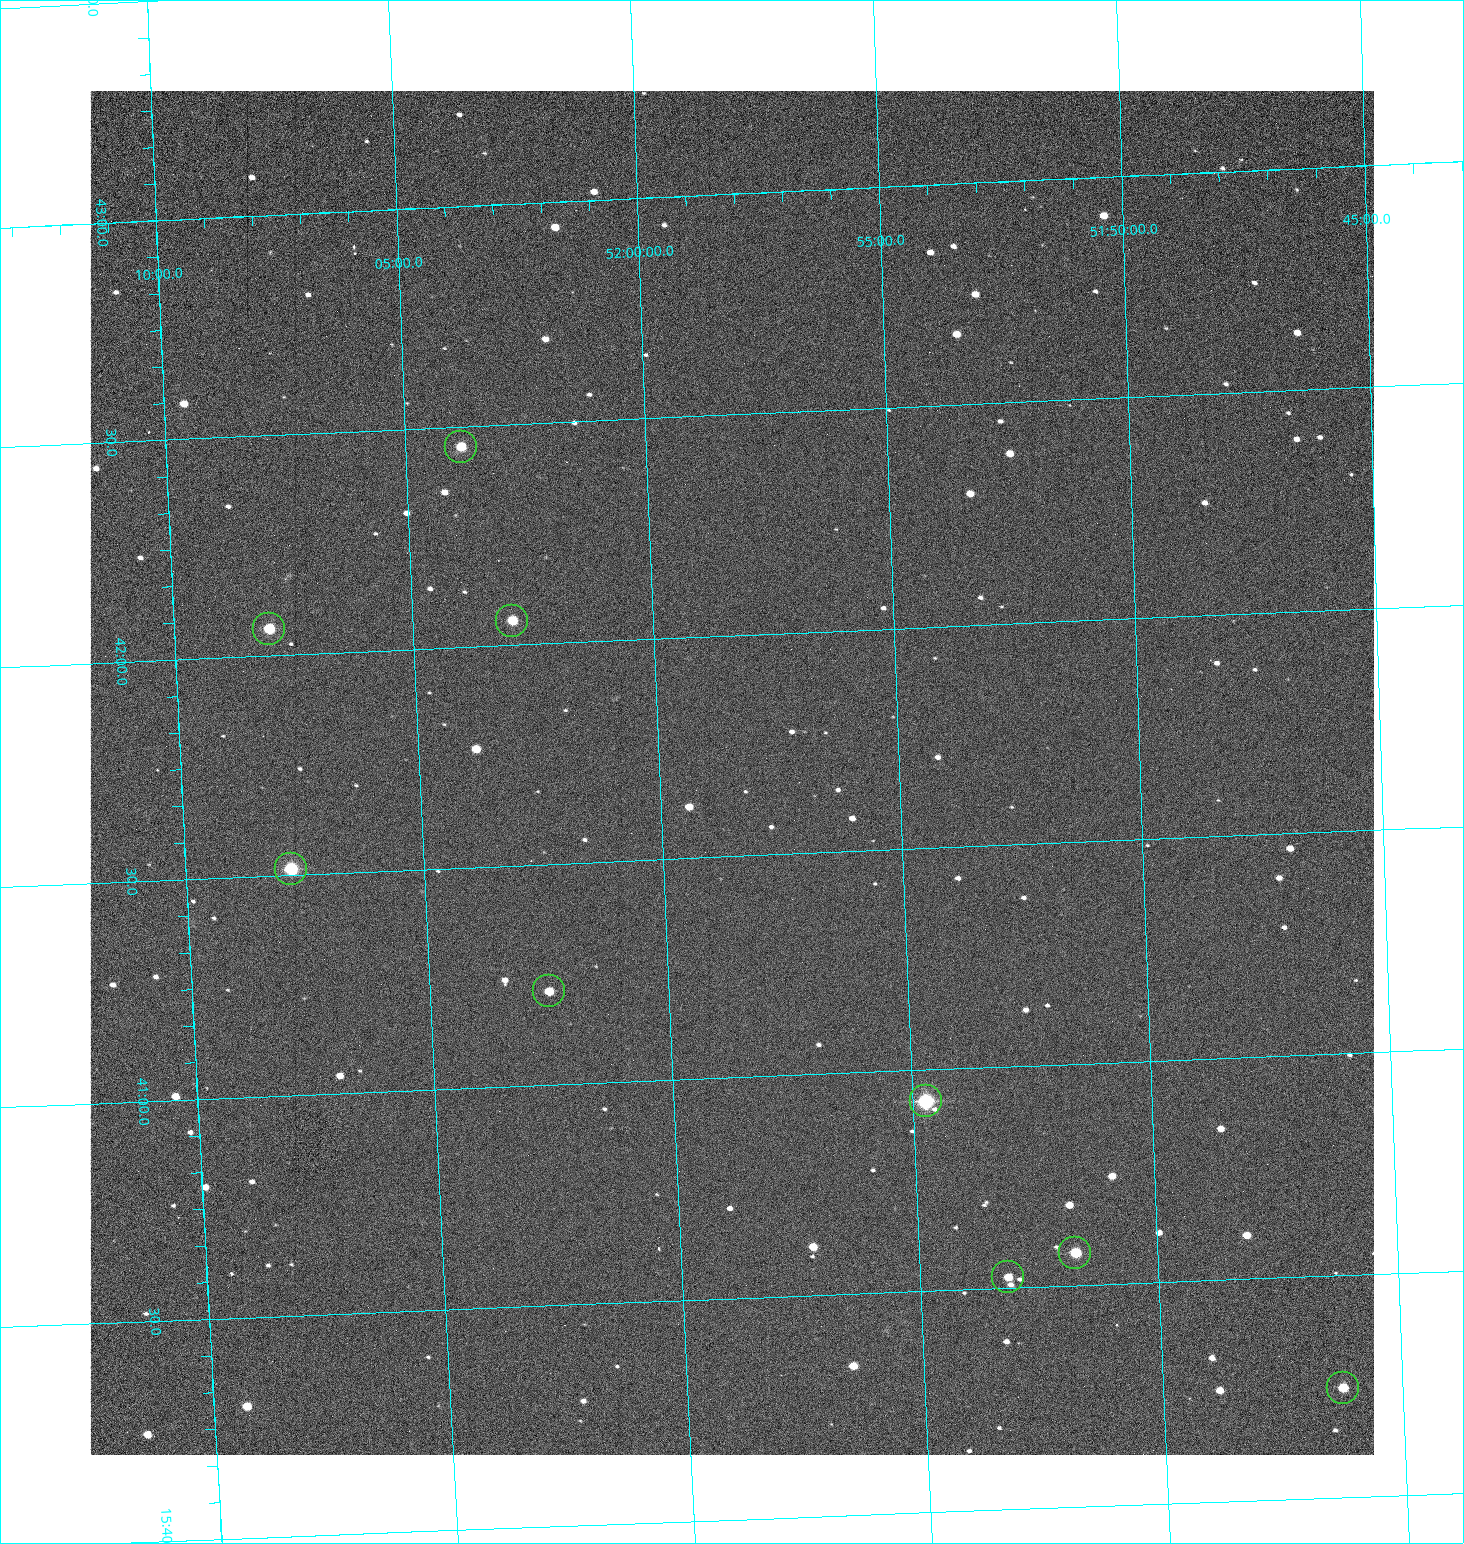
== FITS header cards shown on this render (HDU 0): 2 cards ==
NAXIS1  =                 1284 /fastest changing axis
NAXIS2  =                 1364 /next to fastest changing axis

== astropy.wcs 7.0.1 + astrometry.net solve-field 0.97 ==
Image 1284 x 1364 px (HDU 0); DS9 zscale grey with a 90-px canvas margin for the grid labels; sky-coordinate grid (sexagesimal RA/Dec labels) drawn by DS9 from the SOLVED WCS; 9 Tycho-2 reference stars matched to detected sources circled (green)
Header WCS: RA---TAN/DEC--TAN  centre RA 15:41:41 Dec +51:58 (235.42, +51.97 deg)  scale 1.26 arcsec/px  FOV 26.9' x 28.5'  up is +92 deg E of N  parity flipped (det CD > 0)
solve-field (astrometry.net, Tycho-2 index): VERIFIED the header's WCS against the Tycho-2 star catalogue (9 matches, 0 conflicts) and refined it, rather than solving blind
Solved WCS: RA---TAN-SIP/DEC--TAN-SIP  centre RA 15:41:41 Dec +51:58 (235.42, +51.97 deg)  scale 1.25 arcsec/px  FOV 26.8' x 28.5'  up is +92 deg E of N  parity flipped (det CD > 0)
The solver's refit moves the header's centre by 0.54 arcsec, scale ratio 0.9969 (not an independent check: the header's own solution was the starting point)
Tycho-2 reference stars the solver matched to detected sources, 9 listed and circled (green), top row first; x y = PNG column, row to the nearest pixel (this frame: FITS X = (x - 91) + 1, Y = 1364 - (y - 91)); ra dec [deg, ICRS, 3 dp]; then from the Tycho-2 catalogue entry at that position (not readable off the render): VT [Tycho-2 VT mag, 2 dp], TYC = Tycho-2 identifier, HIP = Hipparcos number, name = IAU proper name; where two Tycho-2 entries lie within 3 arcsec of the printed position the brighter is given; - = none
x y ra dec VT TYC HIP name
462 447 235.614 +52.064 11.61 3489-1132-1 - -
513 621 235.514 +52.049 11.19 3489-1407-1 - -
270 629 235.515 +52.133 11.12 3489-1380-1 - -
292 869 235.378 +52.130 9.31 3489-1322-1 76850 -
550 991 235.303 +52.042 11.52 3489-958-1 - -
927 1101 235.232 +51.912 9.59 3489-824-1 - -
1076 1253 235.143 +51.862 10.97 3489-1016-1 - -
1009 1277 235.131 +51.886 12.29 3489-908-1 - -
1344 1388 235.062 +51.771 11.53 3489-1453-1 - -